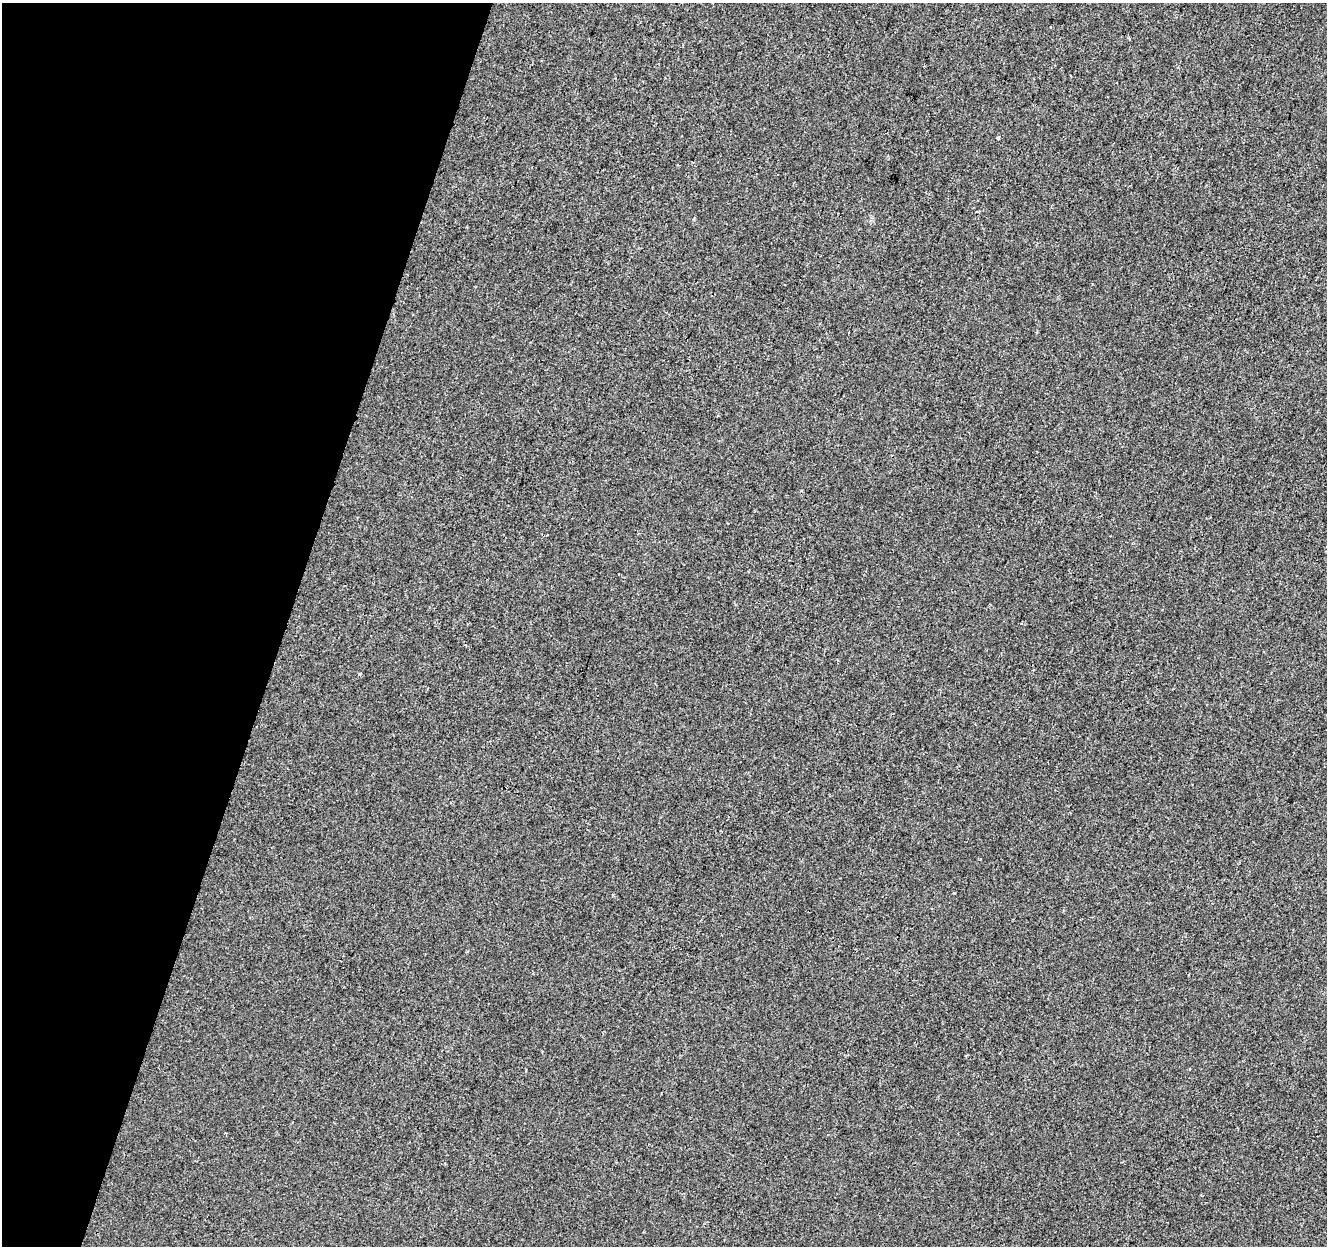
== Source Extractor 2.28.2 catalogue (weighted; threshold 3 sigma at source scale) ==
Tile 9 of 4 x 4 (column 1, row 3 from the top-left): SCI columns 8-1332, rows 1524-2767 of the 5308 x 5473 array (HDU 1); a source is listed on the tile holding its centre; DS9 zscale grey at full resolution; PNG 1329 x 1248 px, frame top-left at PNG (2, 3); no overlay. Shown black and unused: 22% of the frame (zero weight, under 2 of 3 exposures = <1% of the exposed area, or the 3 px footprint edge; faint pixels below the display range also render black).
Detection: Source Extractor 2.28.2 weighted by HDU 2 'WHT'; one run over the whole footprint, this tile lists its part. Background -8.94e-05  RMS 0.0042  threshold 0.019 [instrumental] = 3 sigma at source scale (4.5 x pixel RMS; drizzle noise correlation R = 1.50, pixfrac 1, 0.0396/0.0396 arcsec/px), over >= 5 px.
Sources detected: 5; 2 cosmic-ray / hot-pixel residue — not listed; the other 3 listed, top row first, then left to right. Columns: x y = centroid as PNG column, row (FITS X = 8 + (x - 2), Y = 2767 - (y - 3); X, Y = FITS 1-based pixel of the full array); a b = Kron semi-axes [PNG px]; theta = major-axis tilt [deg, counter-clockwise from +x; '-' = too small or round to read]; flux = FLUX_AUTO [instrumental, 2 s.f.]
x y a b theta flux
998 138 3 3 - 1.2
360 674 3 3 - 0.8
954 893 3 2 - 0.37